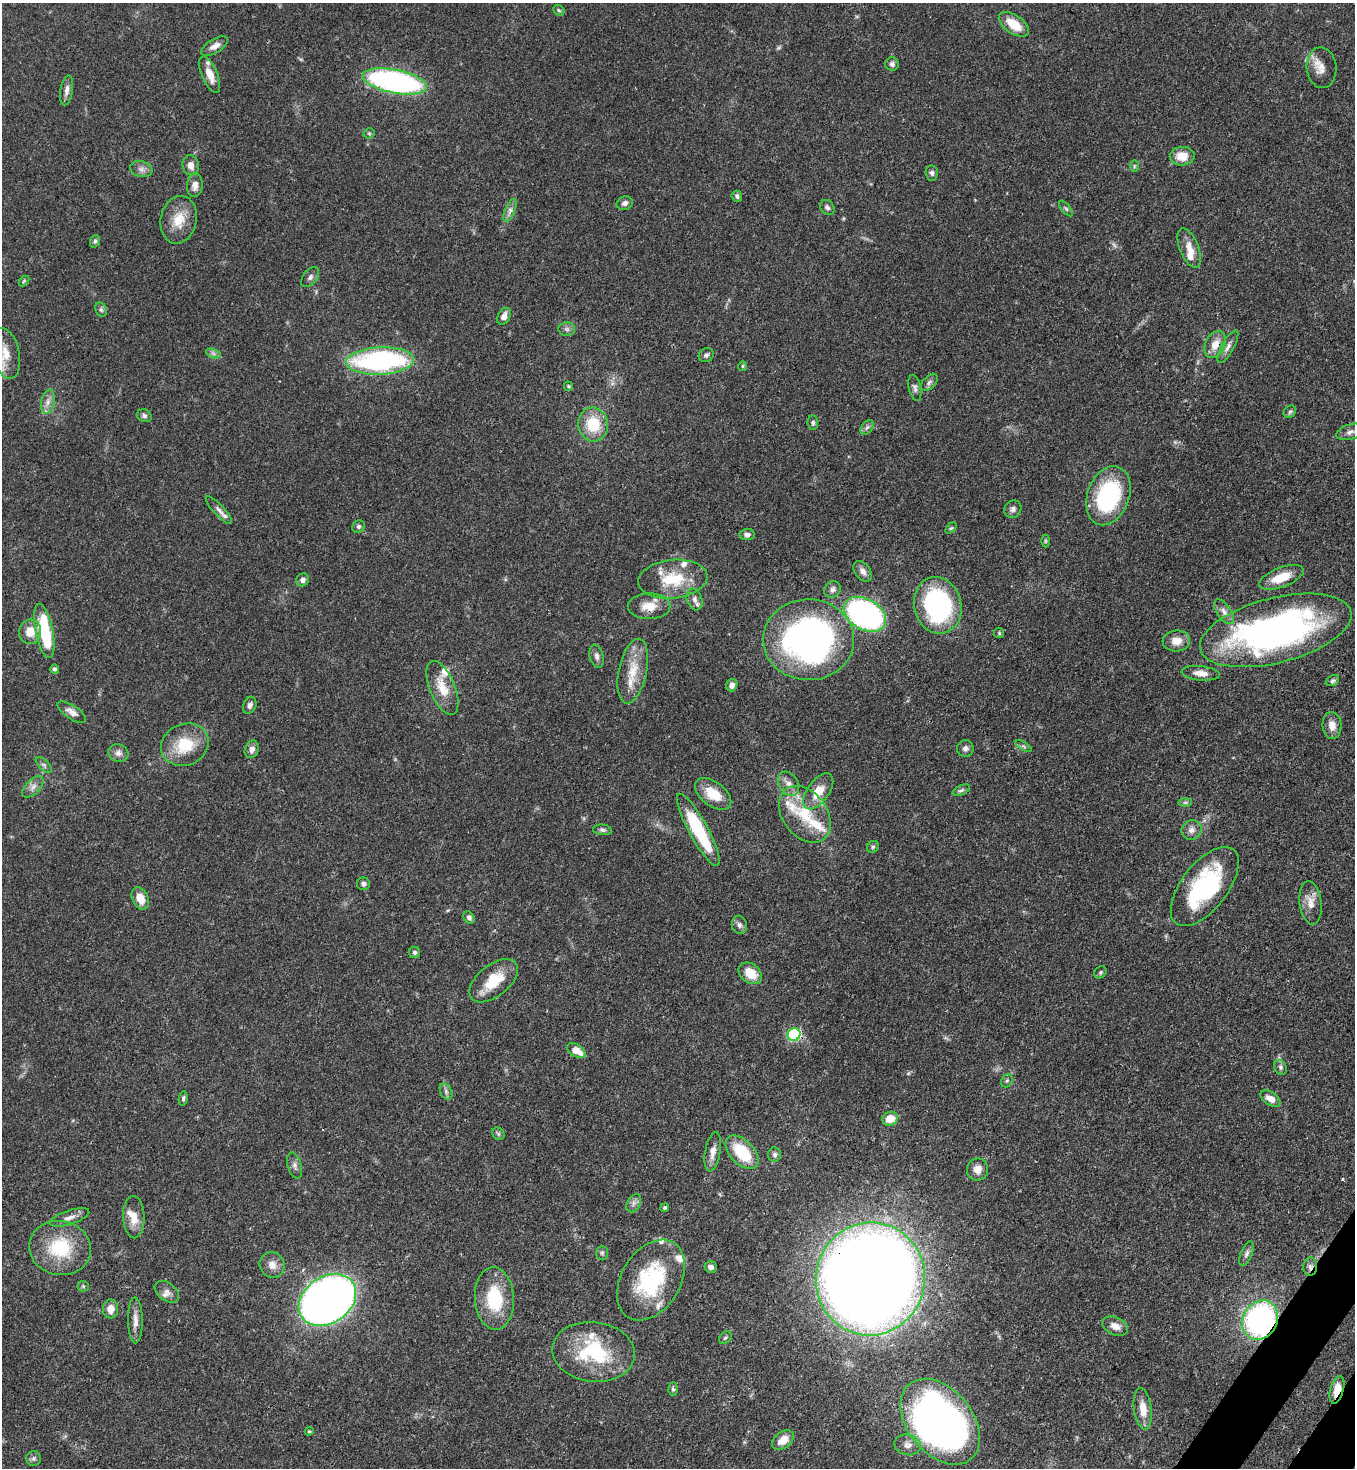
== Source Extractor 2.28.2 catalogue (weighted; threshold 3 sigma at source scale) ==
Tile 6 of 4 x 4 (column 2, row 2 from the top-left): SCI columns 1717-3069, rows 2990-4455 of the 6001 x 5979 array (HDU 1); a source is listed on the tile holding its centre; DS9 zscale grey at full resolution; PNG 1357 x 1470 px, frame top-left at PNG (2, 3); each listed source drawn as its Kron ellipse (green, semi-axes under 4 px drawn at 4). Shown black and unused: <1% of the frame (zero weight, under 3 of 4 exposures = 7% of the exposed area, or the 3 px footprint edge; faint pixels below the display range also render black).
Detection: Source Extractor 2.28.2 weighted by HDU 2 'WHT'; one run over the whole footprint, this tile lists its part. Background 0.0699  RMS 0.0036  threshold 0.0163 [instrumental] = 3 sigma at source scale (4.5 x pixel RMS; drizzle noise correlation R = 1.50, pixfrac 1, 0.05/0.05 arcsec/px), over >= 5 px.
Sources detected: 164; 1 too faint to see at this stretch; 1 cosmic-ray / hot-pixel residue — neither listed nor drawn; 13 inside a brighter listed object's ellipse — not listed separately; the other 149 listed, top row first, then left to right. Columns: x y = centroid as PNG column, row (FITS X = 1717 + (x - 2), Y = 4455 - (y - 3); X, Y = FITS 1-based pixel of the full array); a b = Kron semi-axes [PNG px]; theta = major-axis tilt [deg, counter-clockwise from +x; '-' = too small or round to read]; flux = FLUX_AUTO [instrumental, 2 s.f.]
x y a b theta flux
559 10 6 5 - 0.53
1014 24 17 9 -35 8.2
215 46 15 7 31 2.4
892 64 7 7 - 1.3
1322 68 20 15 -85 4.3
210 75 19 7 -67 4.7
395 81 33 11 -11 94
67 90 15 6 81 1.9
369 133 5 5 - 0.53
1182 156 12 9 1 5.5
191 165 10 8 -77 2.4
1134 166 6 4 89 0.44
141 169 11 7 -14 1.8
932 173 8 6 -85 1
195 185 12 8 87 2.5
737 196 6 5 - 0.88
625 203 8 6 23 1.3
827 207 8 6 -49 0.94
1066 208 9 3 -50 0.57
510 211 12 5 68 1.5
179 220 24 18 77 7.9
95 241 6 5 - 0.73
1189 248 21 9 -68 4.4
310 277 11 7 53 1.3
24 281 6 3 45 0.41
101 310 7 5 -67 0.86
504 316 9 6 63 2.4
567 329 8 6 -2 1.1
1215 345 14 9 64 4.2
1228 347 18 6 61 1.8
6 353 26 13 -77 5.8
213 353 7 4 -19 0.9
706 355 7 7 - 0.99
380 361 34 13 3 72
742 366 5 4 - 0.46
929 382 10 6 46 1.2
568 386 5 4 - 0.44
915 388 13 6 -77 1.3
48 402 12 6 78 2.1
1290 412 7 5 45 0.73
144 416 7 6 - 0.9
813 423 7 5 -83 0.78
593 424 17 15 -77 12
867 427 8 5 54 1
1350 432 14 7 18 2
1108 496 30 21 70 37
1013 509 9 8 - 1.4
219 510 18 5 -47 1.6
359 527 6 6 - 0.88
951 528 6 4 44 0.54
747 535 7 5 2 1.2
1045 541 6 4 90 0.43
863 571 11 7 -54 1.8
1281 577 23 9 21 8.2
673 579 35 19 6 14
303 580 7 6 - 1.3
832 589 9 8 - 1.3
695 599 11 7 -72 1.7
938 605 29 23 -75 59
649 606 21 13 1 5.7
1224 612 14 7 -54 2.1
865 614 23 15 -30 93
1276 630 78 32 14 150
44 631 27 8 -78 24
30 632 12 11 - 4.8
999 633 5 5 - 0.49
809 640 45 40 -1 120
1176 641 14 10 5 4.1
597 656 12 7 -76 1.5
54 669 4 4 - 0.94
633 671 33 14 78 9.1
1200 673 19 7 -6 3.3
1333 681 7 5 32 0.78
732 685 6 5 - 1.6
442 688 29 12 -68 7.4
250 705 9 6 69 1.3
72 712 16 7 -34 2.4
1332 725 13 9 -85 3.2
185 745 24 20 25 13
1023 746 9 4 -31 0.79
965 748 8 8 - 1.3
252 749 9 7 68 1.8
118 753 10 8 -19 1.9
44 765 10 4 -45 0.89
789 784 13 9 -58 2.6
33 787 13 7 45 2
961 790 9 4 24 0.85
818 791 21 10 54 6.6
713 794 21 12 -38 8
1185 802 6 4 1 0.65
805 814 31 22 -53 15
602 830 9 5 -6 0.97
698 830 41 9 -61 23
1192 830 10 9 - 2.1
873 847 6 5 - 0.58
363 884 6 6 - 1.1
1205 886 47 23 52 43
140 898 11 8 -66 4.9
1311 903 22 11 -83 4.2
469 918 6 5 - 1
739 925 9 7 -74 1.2
415 952 6 5 - 0.94
1100 972 7 5 47 0.61
750 973 13 9 -38 6.4
494 981 28 15 39 11
794 1035 6 6 - 41
576 1051 10 6 -31 4.8
1281 1067 7 6 - 0.86
1007 1081 7 5 68 0.81
446 1091 9 5 -64 0.99
183 1098 7 4 82 0.7
1270 1099 11 6 -34 3.1
890 1119 8 7 - 4.9
498 1134 7 5 -46 0.64
713 1152 20 7 80 3.1
742 1152 20 12 -46 16
775 1155 7 6 - 1.1
295 1166 13 6 -74 1.5
977 1169 11 10 - 3
634 1203 10 6 61 1.4
665 1208 4 4 - 0.82
69 1217 20 7 18 2.5
134 1217 21 11 -88 5.1
60 1248 31 27 -11 20
602 1253 7 6 - 0.7
1247 1254 13 5 67 1.3
272 1265 13 12 - 3.1
711 1267 6 5 - 1.3
1310 1267 9 7 86 1.5
870 1279 56 54 76 970
651 1280 44 29 59 32
83 1286 5 5 - 0.54
167 1292 14 8 -39 2.2
494 1298 31 19 -86 18
327 1300 31 23 35 300
111 1309 9 7 89 3.1
135 1320 23 7 -89 2.9
1260 1320 20 17 61 82
1115 1326 13 9 -23 2.9
725 1338 7 5 43 0.72
594 1352 41 30 -7 28
673 1389 6 5 - 0.69
1337 1390 14 6 74 5
1143 1409 21 9 -82 5.1
940 1422 49 32 -51 200
309 1431 4 3 - 0.49
783 1440 12 8 36 4.7
908 1445 13 10 -14 2.6
33 1458 7 7 - 0.97
Overlapping masked pixels (flux is a lower limit): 6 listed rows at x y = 649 606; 1310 1267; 870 1279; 1260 1320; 1337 1390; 940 1422
Isophote crosses this tile's border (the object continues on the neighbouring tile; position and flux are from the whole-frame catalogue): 1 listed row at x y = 6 353